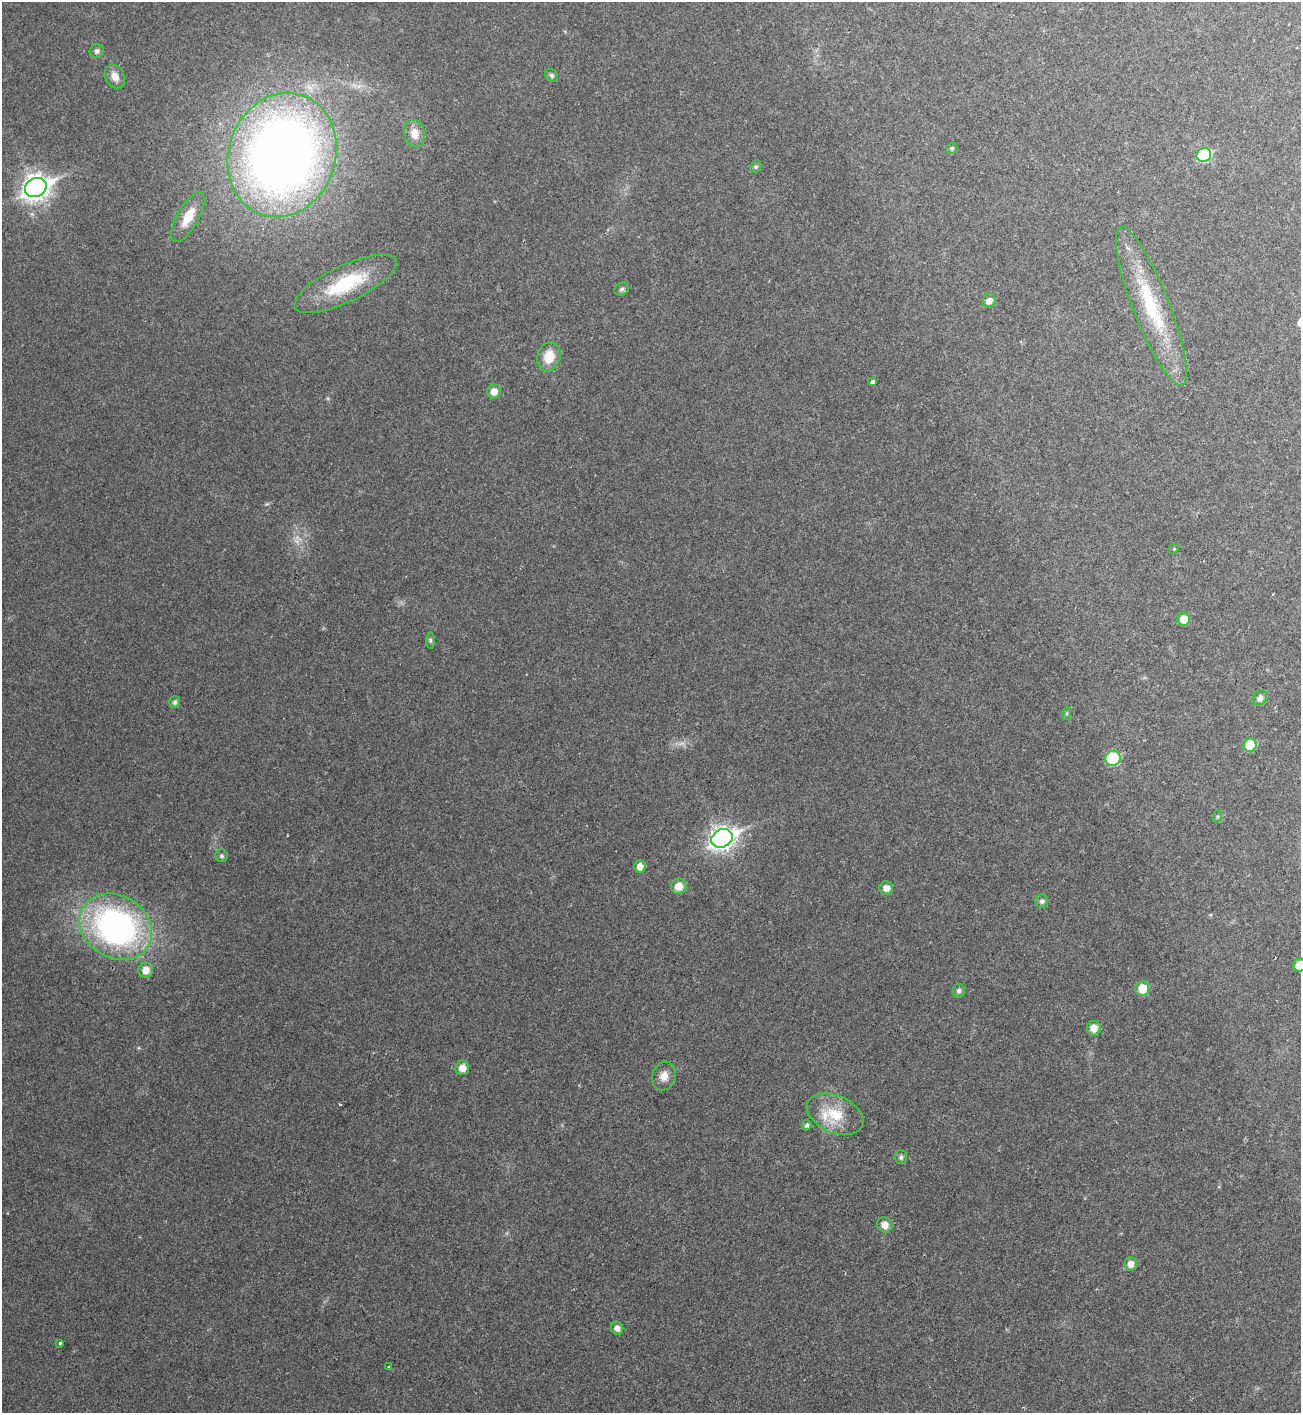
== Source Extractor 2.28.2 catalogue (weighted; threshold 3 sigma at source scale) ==
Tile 6 of 4 x 4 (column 2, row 2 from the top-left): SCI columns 1453-2751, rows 2825-4235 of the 5633 x 5646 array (HDU 1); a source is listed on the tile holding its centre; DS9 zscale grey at full resolution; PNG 1303 x 1415 px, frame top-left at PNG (2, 2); each listed source drawn as its Kron ellipse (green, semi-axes under 4 px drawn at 4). Shown black and unused: <1% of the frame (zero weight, under 2 of 3 exposures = <1% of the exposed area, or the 3 px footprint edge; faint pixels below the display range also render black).
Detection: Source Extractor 2.28.2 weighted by HDU 2 'WHT'; one run over the whole footprint, this tile lists its part. Background 0.0477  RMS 0.0075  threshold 0.0339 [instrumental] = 3 sigma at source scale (4.5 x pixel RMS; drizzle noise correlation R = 1.50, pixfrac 1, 0.05/0.05 arcsec/px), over >= 5 px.
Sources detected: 49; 1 inside a brighter listed object's ellipse — not listed separately; the other 48 listed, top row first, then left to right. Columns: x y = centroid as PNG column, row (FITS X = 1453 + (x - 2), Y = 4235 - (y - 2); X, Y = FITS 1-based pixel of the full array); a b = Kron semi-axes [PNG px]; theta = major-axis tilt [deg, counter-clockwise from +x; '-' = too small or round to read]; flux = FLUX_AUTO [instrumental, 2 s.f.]
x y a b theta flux
97 51 7 6 - 1.9
552 75 7 5 -45 1.7
115 76 12 9 -64 6.4
415 133 13 10 -80 8.2
952 148 6 5 - 1.4
282 155 63 53 71 730
1204 155 7 7 - 54
756 167 6 5 - 1.5
36 188 11 9 26 680
188 217 28 10 60 16
346 284 56 18 25 51
622 289 7 6 - 1.8
989 301 7 6 - 4.6
1151 306 85 18 -69 61
549 357 15 11 74 14
873 382 3 3 - 5.5
494 391 7 6 - 6.6
1174 549 5 4 - 1
1184 619 7 6 - 8.9
430 640 8 4 90 1.4
1260 698 8 6 51 3.2
175 702 6 5 - 1.7
1067 713 6 4 71 0.96
1250 745 6 6 - 19
1113 758 7 7 - 42
1217 816 6 4 70 1.1
722 838 11 9 27 490
222 856 6 6 - 1.8
640 866 6 6 - 6.8
679 886 8 7 - 8.9
886 888 7 6 - 5.2
1042 901 7 6 - 2.4
116 927 38 31 -32 230
1300 965 6 6 - 11
146 970 8 7 - 7.1
1142 989 7 7 - 16
959 991 7 6 - 2.1
1094 1028 7 7 - 7
462 1068 7 7 - 6.9
664 1076 15 11 72 6.6
835 1114 30 18 -23 23
807 1125 5 4 - 1.9
901 1157 7 6 - 2
885 1225 8 7 - 5.8
1131 1264 7 6 - 5.8
617 1328 6 6 - 3.7
60 1343 4 3 - 0.84
389 1367 3 3 - 0.82
Isophote crosses this tile's border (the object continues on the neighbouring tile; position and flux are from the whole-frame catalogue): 1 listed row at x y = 1300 965